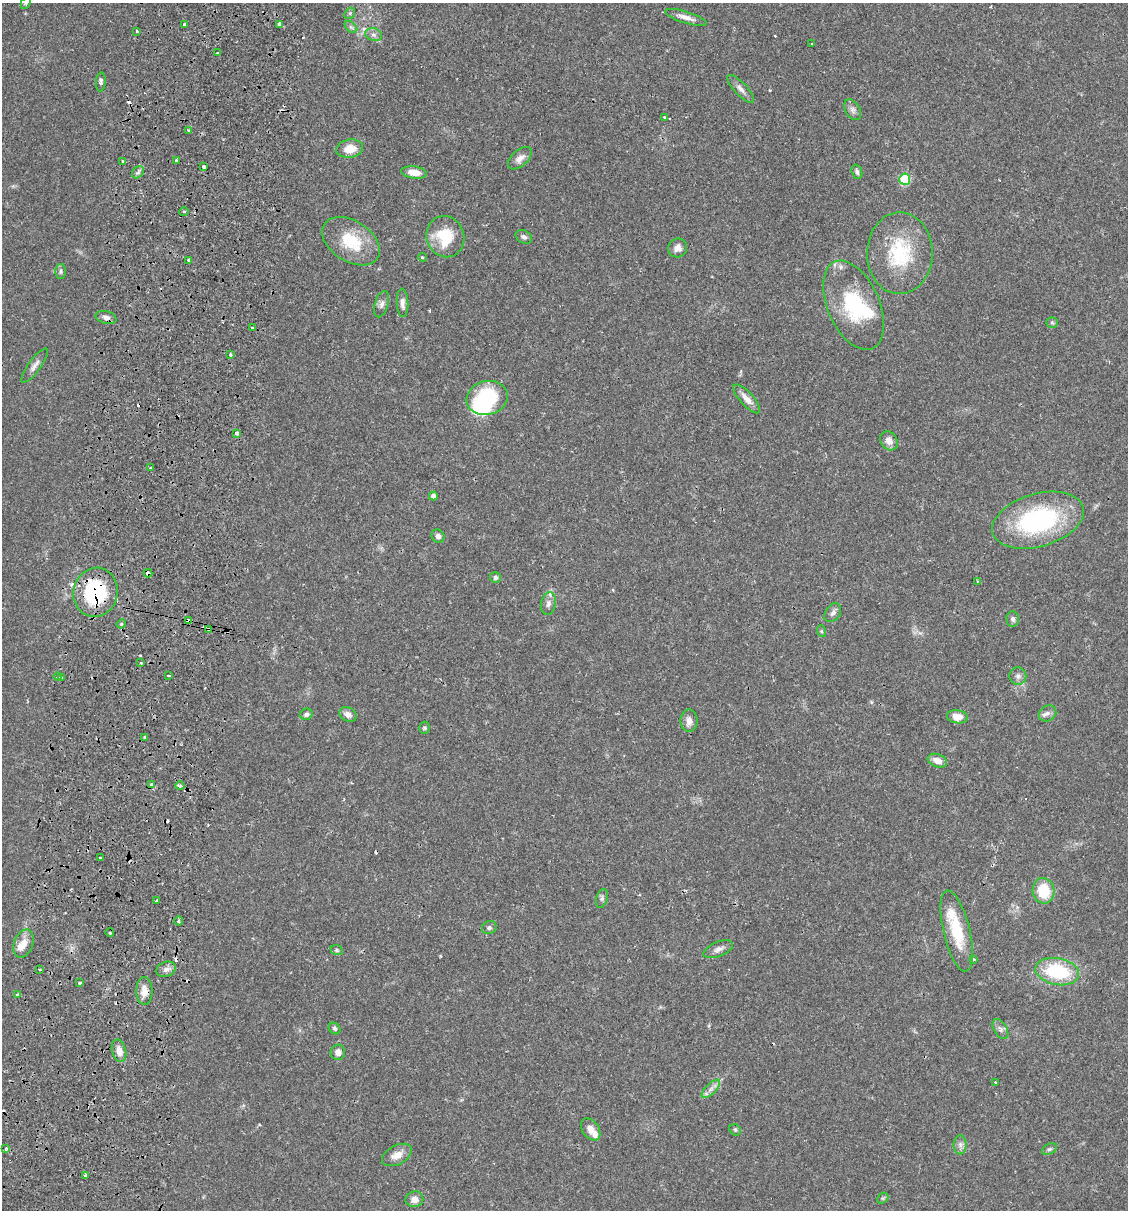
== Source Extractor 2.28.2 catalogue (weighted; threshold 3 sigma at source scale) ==
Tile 7 of 4 x 4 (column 3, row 2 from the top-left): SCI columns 2425-3550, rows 2432-3639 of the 4966 x 4858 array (HDU 1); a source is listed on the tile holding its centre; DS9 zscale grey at full resolution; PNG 1130 x 1212 px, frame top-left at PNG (2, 3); each listed source drawn as its Kron ellipse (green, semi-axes under 4 px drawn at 4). Shown black and unused: <1% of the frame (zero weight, under 2 of 3 exposures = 3% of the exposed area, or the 3 px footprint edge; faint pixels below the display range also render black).
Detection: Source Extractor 2.28.2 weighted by HDU 2 'WHT'; one run over the whole footprint, this tile lists its part. Background 0.0646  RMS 0.005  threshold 0.0225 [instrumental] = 3 sigma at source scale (4.5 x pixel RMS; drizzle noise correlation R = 1.50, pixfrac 1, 0.05/0.05 arcsec/px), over >= 5 px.
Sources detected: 133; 2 inside a brighter object's white glare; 16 cosmic-ray / hot-pixel residue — neither listed nor drawn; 7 inside a brighter listed object's ellipse — not listed separately; the other 108 listed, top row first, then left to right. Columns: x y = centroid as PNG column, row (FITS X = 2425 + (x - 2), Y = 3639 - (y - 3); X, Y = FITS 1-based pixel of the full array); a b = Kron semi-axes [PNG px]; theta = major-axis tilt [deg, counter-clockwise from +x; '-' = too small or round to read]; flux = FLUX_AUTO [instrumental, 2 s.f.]
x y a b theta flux
26 3 6 4 64 0.79
350 13 6 4 47 0.76
686 17 21 5 -18 3.5
185 24 3 3 - 2.4
279 25 4 3 - 2.8
351 27 7 4 -44 1
137 31 3 3 - 2.6
373 35 8 6 -18 1.7
812 44 3 2 - 0.74
217 53 3 3 - 3.6
101 82 9 5 86 1.4
741 89 18 6 -47 2.7
853 110 11 7 -58 2
665 117 3 3 - 1.5
188 130 4 2 - 0.51
350 149 13 9 9 7.4
520 158 14 8 42 3.4
122 161 3 3 - 1.1
176 161 3 3 - 1.8
204 166 4 3 - 3.4
138 172 7 5 47 1.1
414 172 13 6 -8 5.4
857 172 7 5 -69 1.3
905 179 6 5 - 30
184 212 4 3 - 0.51
445 237 21 18 -70 18
524 237 8 6 -28 1.6
351 241 32 20 -32 20
678 248 10 9 - 2.8
900 253 41 33 89 33
422 257 4 3 - 0.65
189 260 3 3 - 3.3
61 271 7 5 -89 1
402 303 14 5 -87 2.2
381 304 13 6 72 2.1
854 305 47 26 -66 34
106 317 11 6 -15 2
1052 322 5 5 - 0.78
252 327 3 3 - 1
230 354 4 3 - 0.63
35 366 21 6 54 2.7
487 398 21 17 16 37
747 399 18 6 -48 4.1
237 433 4 3 - 3.9
889 441 10 8 -54 3.6
150 468 3 2 - 0.56
433 496 4 4 - 1.8
1038 520 47 26 16 66
438 536 7 6 - 1.9
148 573 4 3 - 3.5
495 578 5 5 - 1.4
977 581 3 2 - 0.49
96 592 25 22 78 43
548 604 11 7 79 2.4
833 613 10 7 54 1.9
1013 619 8 6 -87 1.5
189 621 4 3 - 8.7
121 624 5 4 - 0.55
209 629 4 3 - 2.7
821 631 6 4 -71 0.63
141 663 3 3 - 0.68
168 675 3 2 - 0.77
1018 676 8 8 - 2.1
58 677 4 2 - 0.52
62 677 4 3 - 1.2
1047 713 9 7 33 2
306 714 6 5 - 1.6
348 714 9 7 -29 2.7
957 717 10 6 -8 5.7
689 721 11 8 -90 3.3
424 728 6 5 - 0.87
145 737 4 3 - 1.1
937 761 10 6 -20 4.2
152 785 4 3 - 3.3
180 786 4 4 - 1.4
100 858 2 2 - 0.44
1043 891 13 10 -77 15
602 898 9 5 75 1.3
156 901 3 2 - 0.66
179 921 4 4 - 0.72
489 928 7 6 - 1.3
957 931 41 13 -76 20
110 933 4 3 - 0.5
24 943 14 9 71 5.1
718 949 15 7 23 2.5
337 950 6 5 - 0.72
974 959 4 3 - 0.67
39 969 3 2 - 0.68
166 969 10 7 19 2.2
1057 972 22 13 -11 35
80 983 3 3 - 1.9
144 991 14 8 -89 4.7
18 995 4 3 - 3.9
335 1028 6 5 - 1.1
1000 1029 11 6 -59 1.9
119 1051 11 7 -76 4
338 1052 8 7 - 3
996 1082 3 3 - 1.1
711 1089 12 5 45 2.4
591 1129 12 8 -55 3.8
735 1130 6 5 - 0.77
960 1145 9 6 90 2
6 1148 3 3 - 1.1
1049 1149 8 5 26 0.94
397 1155 16 9 27 4.9
85 1175 3 3 - 2.3
883 1198 6 4 44 0.72
414 1199 9 8 - 3.7
Overlapping masked pixels (flux is a lower limit): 6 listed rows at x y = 148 573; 96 592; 189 621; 209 629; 152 785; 144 991
Isophote crosses this tile's border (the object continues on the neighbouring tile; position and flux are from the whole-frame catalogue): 1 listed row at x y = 26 3